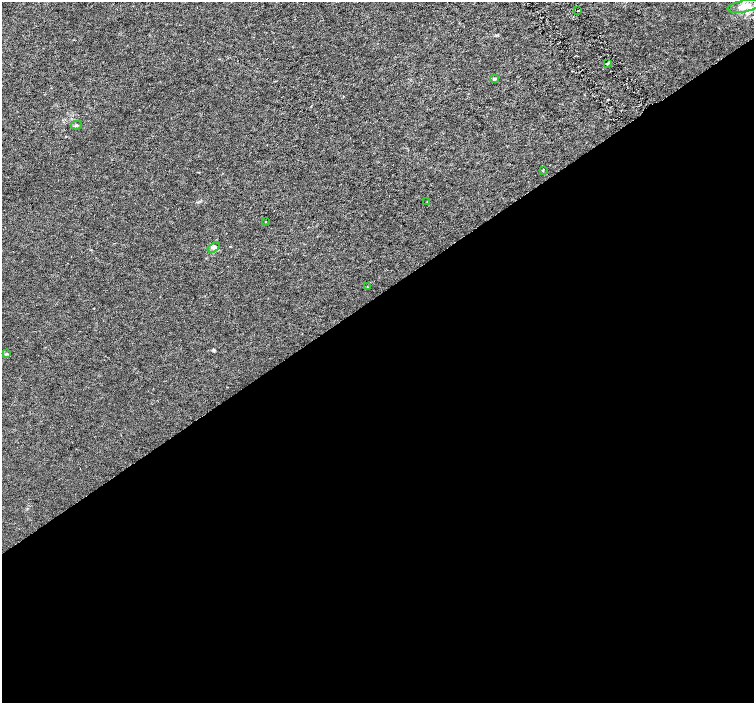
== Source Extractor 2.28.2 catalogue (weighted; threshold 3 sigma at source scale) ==
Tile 15 of 4 x 4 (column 3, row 4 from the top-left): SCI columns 3013-4515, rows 202-1602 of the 6019 x 5941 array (HDU 1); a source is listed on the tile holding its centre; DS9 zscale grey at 2 x 2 block average (1 PNG px = mean of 2 x 2 image px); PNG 756 x 705 px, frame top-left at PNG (2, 2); each listed source drawn as its Kron ellipse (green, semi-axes under 4 px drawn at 4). Shown black and unused: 58% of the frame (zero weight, under 3 of 6 exposures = <1% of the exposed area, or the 3 px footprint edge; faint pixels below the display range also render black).
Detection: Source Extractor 2.28.2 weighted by HDU 2 'WHT'; one run over the whole footprint, this tile lists its part. Background 9.83e-04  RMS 0.0017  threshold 0.00705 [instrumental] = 3 sigma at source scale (4.09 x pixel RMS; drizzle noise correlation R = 1.36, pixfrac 0.8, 0.0396/0.0396 arcsec/px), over >= 5 px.
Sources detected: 12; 1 inside a brighter listed object's ellipse — not listed separately; the other 11 listed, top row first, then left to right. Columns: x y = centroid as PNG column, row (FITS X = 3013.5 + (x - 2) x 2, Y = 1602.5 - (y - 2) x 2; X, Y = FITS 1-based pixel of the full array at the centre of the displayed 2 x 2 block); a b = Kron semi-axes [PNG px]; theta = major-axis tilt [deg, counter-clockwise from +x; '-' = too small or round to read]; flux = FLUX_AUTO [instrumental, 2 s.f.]
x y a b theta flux
744 6 17 6 13 3.8
578 11 2 2 - 0.9
607 64 3 2 - 0.29
494 79 4 3 - 0.43
76 125 5 3 - 0.63
543 170 2 2 - 0.24
427 201 2 2 - 0.13
266 222 2 2 - 0.14
214 247 7 4 34 1
367 287 3 2 - 0.21
7 354 4 3 - 0.42
Overlapping masked pixels (flux is a lower limit): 1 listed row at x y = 578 11
Diffuse or blended objects may show on this block-average render without a row.